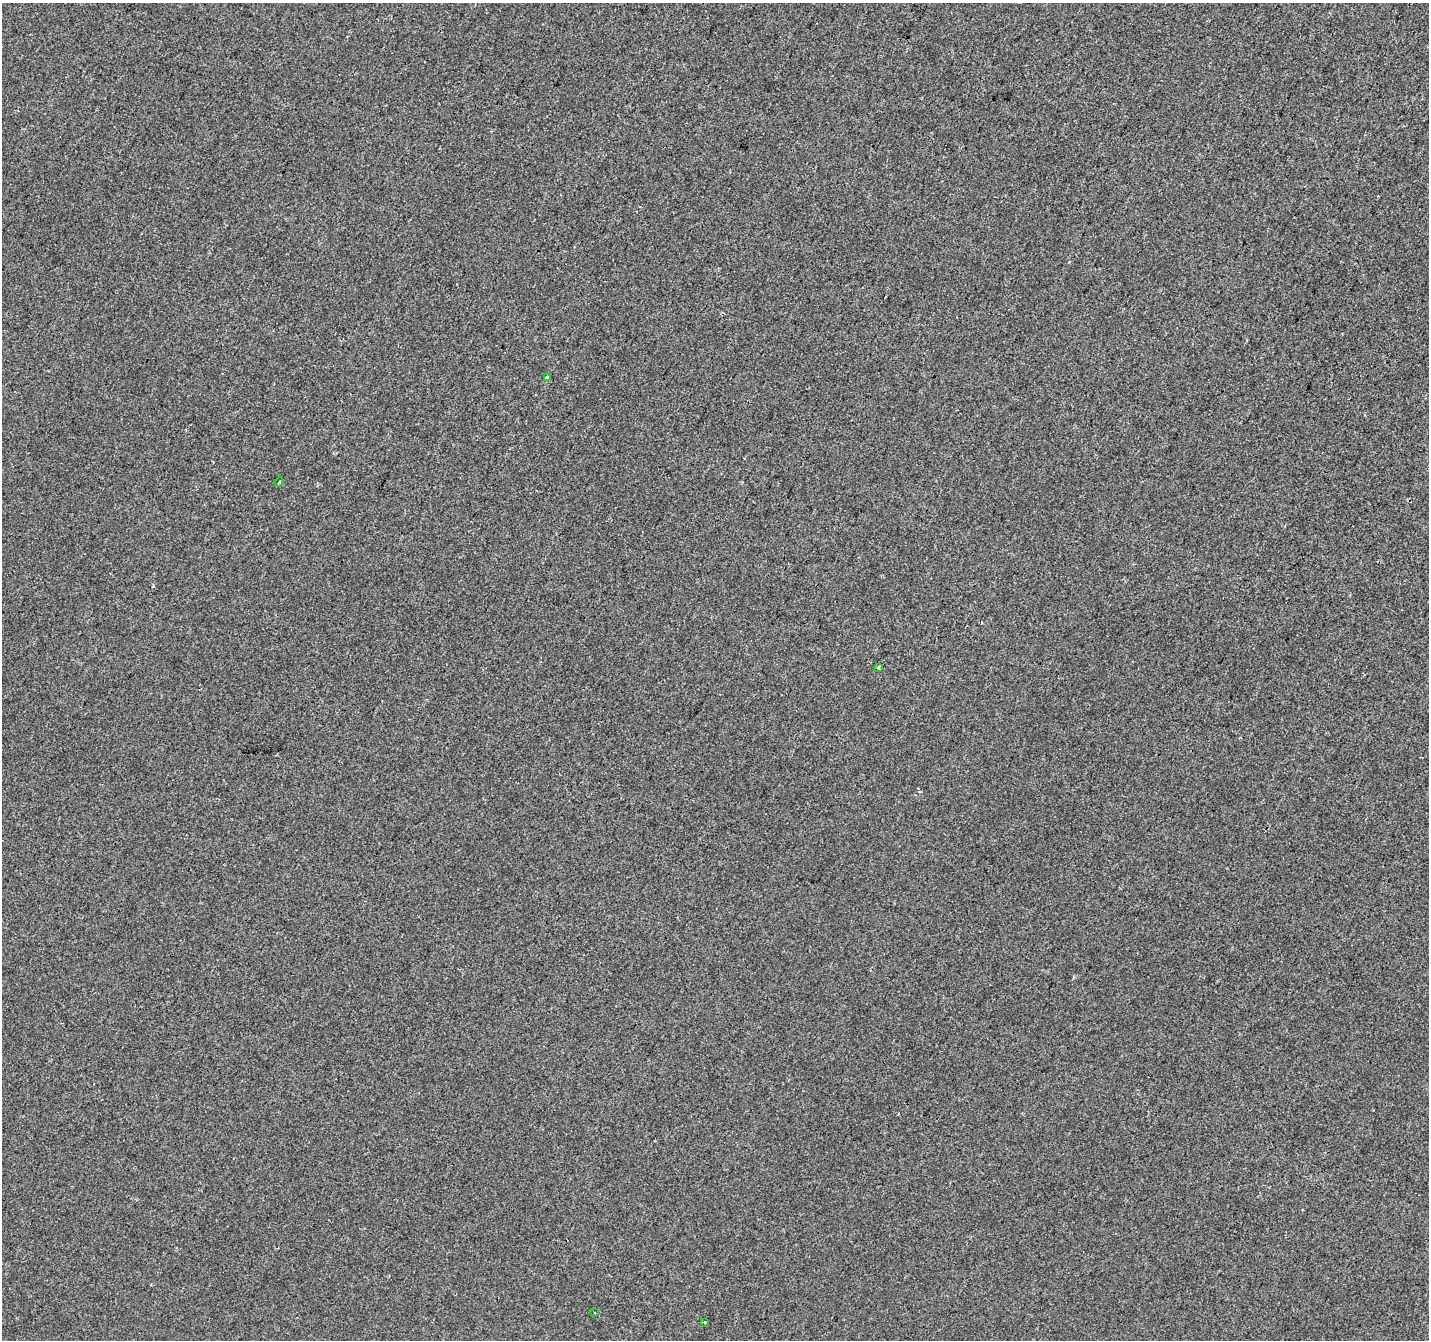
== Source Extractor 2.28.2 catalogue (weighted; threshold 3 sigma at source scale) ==
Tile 10 of 4 x 4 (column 2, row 3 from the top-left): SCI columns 1428-2854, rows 1540-2877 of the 5715 x 5821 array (HDU 1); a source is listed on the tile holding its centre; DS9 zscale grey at full resolution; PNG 1431 x 1342 px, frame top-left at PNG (2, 3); each listed source drawn as its Kron ellipse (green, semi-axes under 4 px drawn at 4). Shown black and unused: <1% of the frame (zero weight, under 2 of 3 exposures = <1% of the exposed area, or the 3 px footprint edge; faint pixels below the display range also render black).
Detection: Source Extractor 2.28.2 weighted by HDU 2 'WHT'; one run over the whole footprint, this tile lists its part. Background -3.36e-04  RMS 0.0042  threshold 0.0188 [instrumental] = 3 sigma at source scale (4.5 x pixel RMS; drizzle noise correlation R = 1.50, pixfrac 1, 0.0396/0.0396 arcsec/px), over >= 5 px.
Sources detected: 7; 2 cosmic-ray / hot-pixel residue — neither listed nor drawn; the other 5 listed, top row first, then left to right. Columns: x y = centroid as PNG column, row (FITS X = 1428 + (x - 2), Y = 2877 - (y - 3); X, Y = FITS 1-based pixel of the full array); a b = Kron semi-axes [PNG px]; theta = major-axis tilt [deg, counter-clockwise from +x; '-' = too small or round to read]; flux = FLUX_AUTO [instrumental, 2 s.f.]
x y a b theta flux
547 378 4 3 - 6.3
279 482 4 3 - 0.45
878 668 3 3 - 6.4
595 1312 3 2 - 0.38
704 1322 4 2 - 0.41